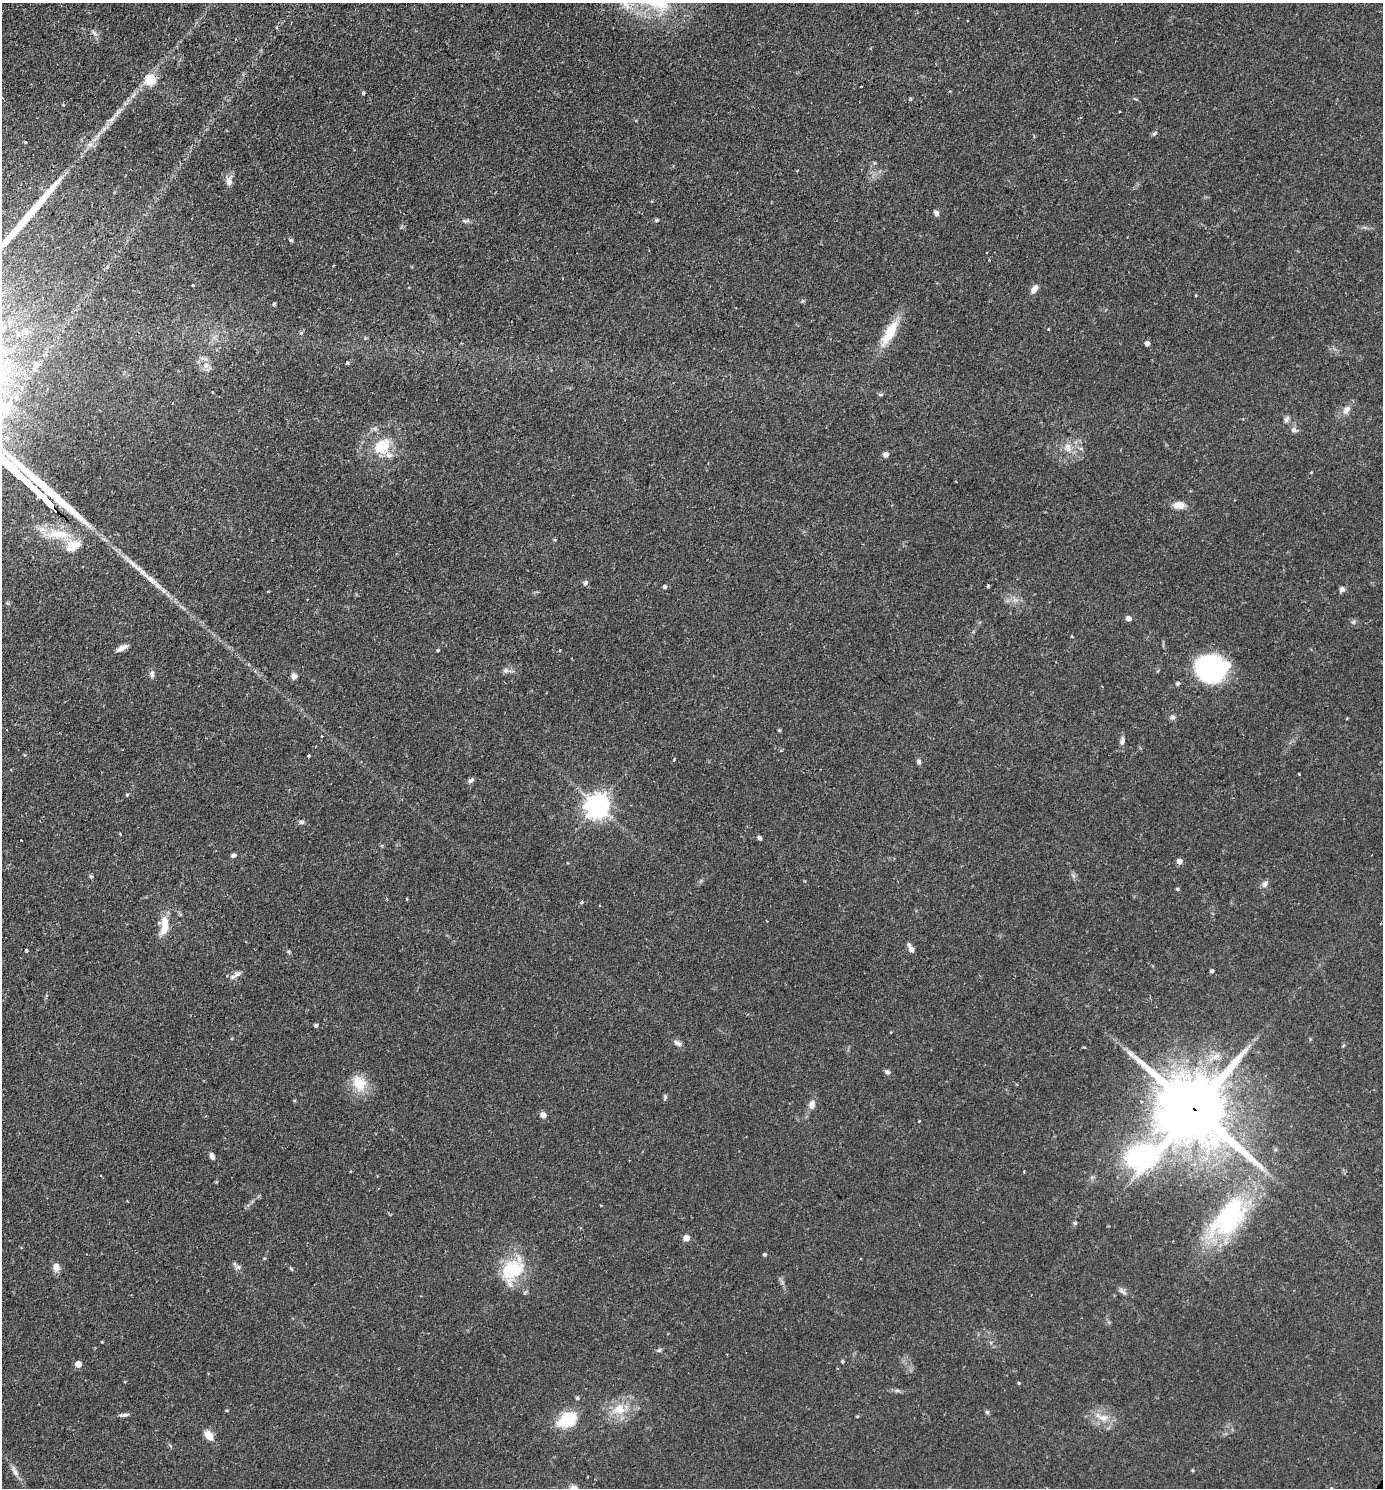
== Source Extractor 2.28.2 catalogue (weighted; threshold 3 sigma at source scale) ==
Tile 11 of 4 x 4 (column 3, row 3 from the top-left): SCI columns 3078-4458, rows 1520-3005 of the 6013 x 6010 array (HDU 1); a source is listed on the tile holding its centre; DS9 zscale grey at full resolution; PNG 1385 x 1490 px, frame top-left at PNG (2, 3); no overlay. Shown black and unused: <1% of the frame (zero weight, under 2 of 3 exposures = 3% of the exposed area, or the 3 px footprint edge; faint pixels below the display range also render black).
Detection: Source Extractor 2.28.2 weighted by HDU 2 'WHT'; one run over the whole footprint, this tile lists its part. Background 0.0809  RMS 0.0053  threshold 0.0237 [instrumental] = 3 sigma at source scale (4.5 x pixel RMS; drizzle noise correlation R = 1.50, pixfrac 1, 0.05/0.05 arcsec/px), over >= 5 px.
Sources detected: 114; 4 cosmic-ray / hot-pixel residue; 1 long thin detection or spike segment (spike, bleed or trail) — not listed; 1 inside a brighter listed object's ellipse — not listed separately; the other 108 listed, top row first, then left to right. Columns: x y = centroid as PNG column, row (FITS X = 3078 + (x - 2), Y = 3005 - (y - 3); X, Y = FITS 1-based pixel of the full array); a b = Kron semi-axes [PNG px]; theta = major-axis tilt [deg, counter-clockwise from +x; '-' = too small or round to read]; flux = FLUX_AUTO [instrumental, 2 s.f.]
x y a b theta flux
94 33 9 4 -54 1.4
151 80 6 6 - 31
363 93 4 4 - 0.7
910 99 6 3 71 0.54
1154 134 6 4 2 0.82
25 142 4 2 - 0.42
797 171 4 2 - 0.41
229 181 10 8 -75 2.8
936 213 7 5 -49 1.5
656 220 5 4 - 0.87
466 221 10 4 0 1.2
291 240 6 4 -22 0.86
333 265 3 2 - 0.44
193 285 3 3 - 0.69
1034 289 12 6 55 2.8
274 304 4 4 - 0.85
1048 329 3 3 - 0.43
301 333 5 4 - 0.73
889 333 38 12 59 14
1147 344 4 4 - 2.4
347 363 3 3 - 1.4
206 365 9 8 - 3
1346 410 12 8 53 3.3
1286 419 10 5 63 1.5
1294 430 7 6 - 1.7
382 446 21 16 39 14
1068 447 13 6 -87 3
886 455 5 5 - 2.6
37 492 32 4 -43 3800
1179 505 15 9 0 4.6
58 534 33 12 -4 15
555 540 5 3 - 0.5
73 545 23 14 27 9.3
585 583 5 5 - 1.5
665 587 4 4 - 1.3
1342 589 7 6 - 1.4
268 591 3 3 - 1
1128 618 5 5 - 2.7
1071 636 3 3 - 1.5
122 648 14 5 27 2.9
437 650 4 3 - 0.58
560 650 3 3 - 0.5
1211 669 26 23 1 88
506 670 7 7 - 1.5
152 674 9 6 -88 1.6
294 676 8 7 - 1.8
1178 684 5 5 - 1.2
1173 717 8 6 -2 1.2
779 730 4 3 - 0.65
322 736 3 3 - 1.1
1122 741 12 5 82 2
308 756 4 3 - 0.95
674 760 4 3 - 0.58
919 762 7 5 -54 1.1
1299 774 3 3 - 0.59
471 780 8 6 28 1.3
127 795 4 4 - 0.58
597 806 8 8 - 450
301 822 7 5 -2 1.2
759 838 5 4 - 1
21 840 3 2 - 0.46
233 855 6 5 - 1.2
1179 861 5 5 - 3.3
91 877 5 5 - 0.65
1265 884 9 7 65 1.8
1177 889 4 3 - 0.73
581 902 5 4 - 0.67
767 921 3 2 - 0.57
164 926 26 9 85 9
911 949 9 6 -57 2.5
27 950 3 3 - 2.5
1211 971 4 3 - 1.2
233 977 8 6 2 1.7
316 1025 4 4 - 1.1
678 1043 11 6 -32 2.1
887 1072 8 5 -25 1.3
359 1083 22 17 -67 11
665 1097 8 5 81 0.97
812 1105 10 8 73 3.1
1193 1109 27 25 -22 6900
543 1115 7 6 - 2.4
212 1156 8 5 -67 1.9
101 1176 3 3 - 0.46
1229 1218 56 30 50 65
1075 1223 6 5 - 0.7
686 1238 5 5 - 4.7
764 1255 4 4 - 0.91
264 1258 5 3 - 0.45
56 1267 9 7 -87 3.8
238 1267 9 6 -2 1.6
514 1269 31 25 48 23
1123 1292 11 5 -38 1.7
102 1342 3 3 - 0.36
659 1350 6 5 - 1
842 1361 4 4 - 0.7
78 1364 5 5 - 5.5
1018 1383 4 3 - 0.47
897 1391 7 4 -18 1
577 1398 4 4 - 0.86
619 1409 18 14 -2 10
227 1411 5 3 - 0.49
987 1412 5 5 - 0.78
123 1415 13 5 5 1.5
857 1416 5 3 - 0.45
1103 1418 16 8 -6 5.3
567 1420 18 11 31 23
209 1435 12 8 -55 5.2
15 1471 16 6 -62 2.8
Overlapping masked pixels (flux is a lower limit): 3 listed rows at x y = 37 492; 1179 861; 1193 1109
Unlisted compact peaks at least as high as the median listed source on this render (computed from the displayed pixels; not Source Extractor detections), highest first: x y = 988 586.